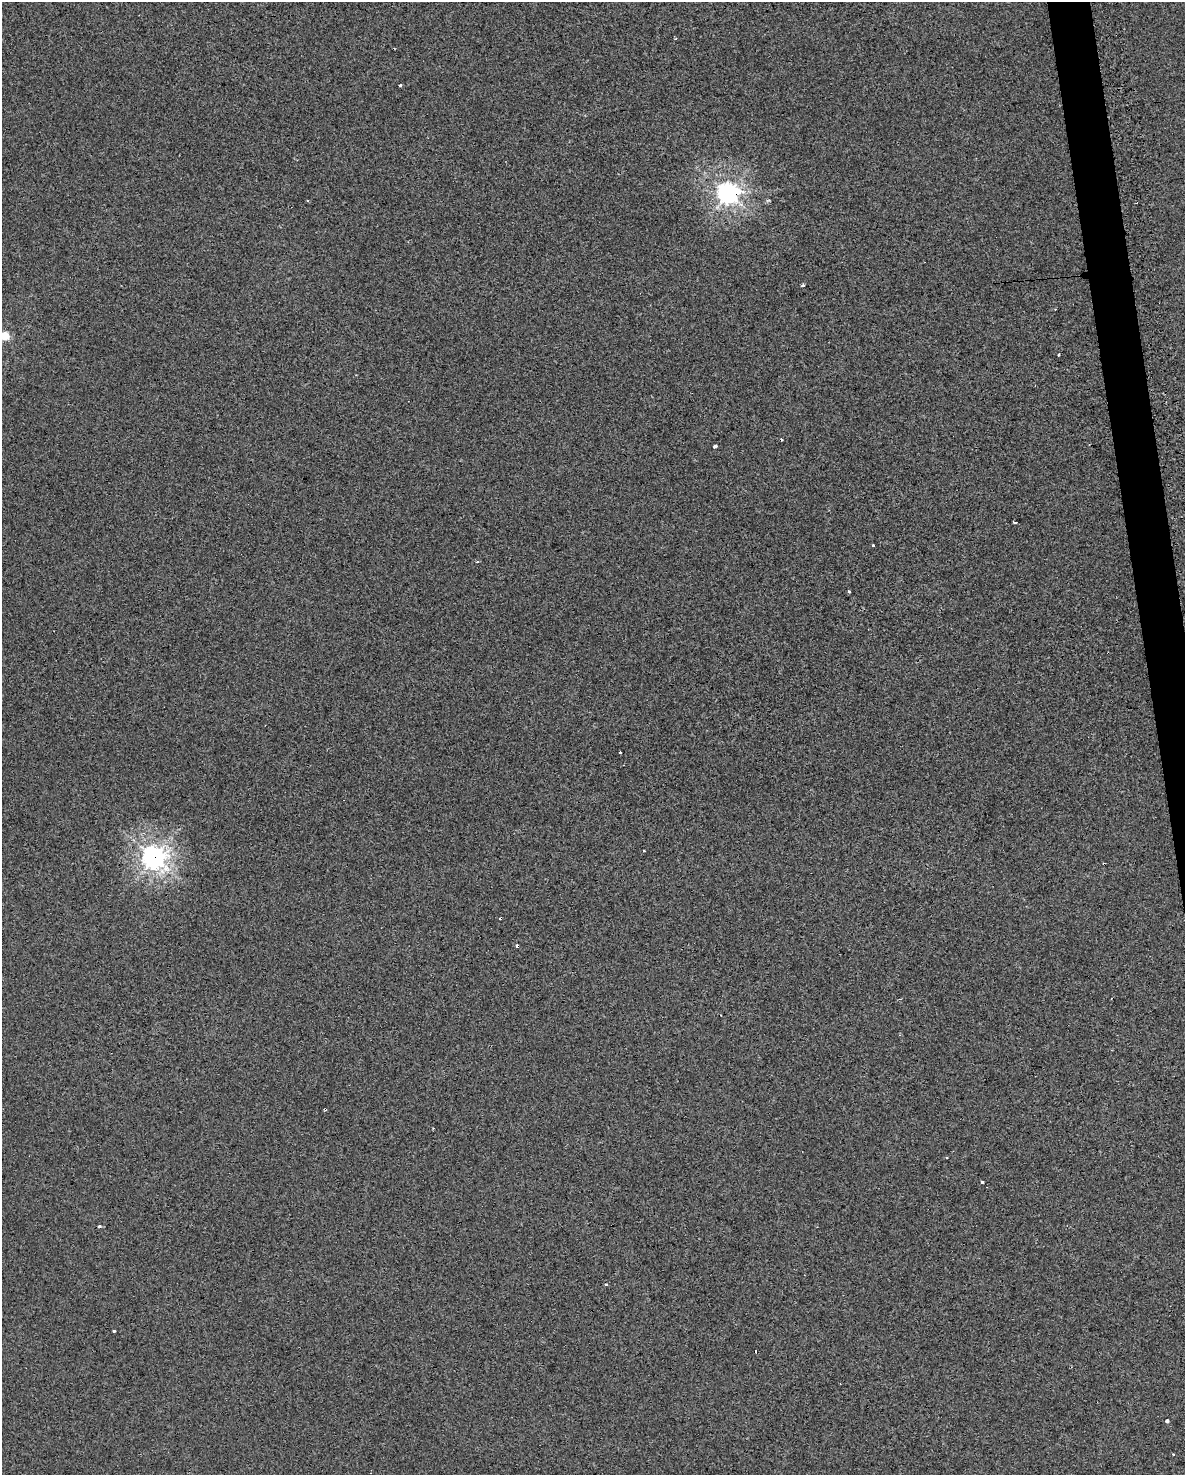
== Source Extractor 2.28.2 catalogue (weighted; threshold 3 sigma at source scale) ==
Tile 6 of 4 x 3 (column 2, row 2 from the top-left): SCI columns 1185-2367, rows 1571-3043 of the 4772 x 4534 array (HDU 1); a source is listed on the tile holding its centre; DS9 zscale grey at full resolution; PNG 1187 x 1477 px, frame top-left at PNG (2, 2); no overlay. Shown black and unused: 2% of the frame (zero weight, under 2 of 3 exposures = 3% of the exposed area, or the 3 px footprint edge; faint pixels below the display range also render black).
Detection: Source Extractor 2.28.2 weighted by HDU 2 'WHT'; one run over the whole footprint, this tile lists its part. Background 0.00241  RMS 0.012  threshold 0.054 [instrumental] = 3 sigma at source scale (4.5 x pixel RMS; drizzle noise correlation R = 1.50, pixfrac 1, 0.0396/0.0396 arcsec/px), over >= 5 px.
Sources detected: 30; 9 cosmic-ray / hot-pixel residue — not listed; the other 21 listed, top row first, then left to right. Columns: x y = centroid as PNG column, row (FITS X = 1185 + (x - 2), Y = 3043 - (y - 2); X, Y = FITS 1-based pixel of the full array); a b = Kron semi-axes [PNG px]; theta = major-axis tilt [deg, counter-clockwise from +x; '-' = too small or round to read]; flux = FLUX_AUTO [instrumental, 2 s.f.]
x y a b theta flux
400 85 3 3 - 2.3
728 193 7 7 - 750
802 286 3 3 - 11
5 336 5 5 - 35
1059 355 3 3 - 1.8
715 446 4 3 - 14
1015 522 3 3 - 8.4
873 545 3 2 - 3.2
477 562 4 3 - 1.5
849 591 3 3 - 2.7
620 752 3 3 - 2.3
644 851 3 2 - 2.2
154 857 8 7 - 1100
900 1035 3 3 - 1.5
946 1157 2 2 - 0.99
982 1182 4 3 - 2.2
100 1227 3 3 - 5.1
606 1285 3 3 - 2.1
114 1331 3 3 - 3
1167 1421 3 3 - 28
1173 1454 3 3 - 0.94
Overlapping masked pixels (flux is a lower limit): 2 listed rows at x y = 728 193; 154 857
Isophote crosses this tile's border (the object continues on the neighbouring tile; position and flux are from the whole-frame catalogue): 1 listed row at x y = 5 336